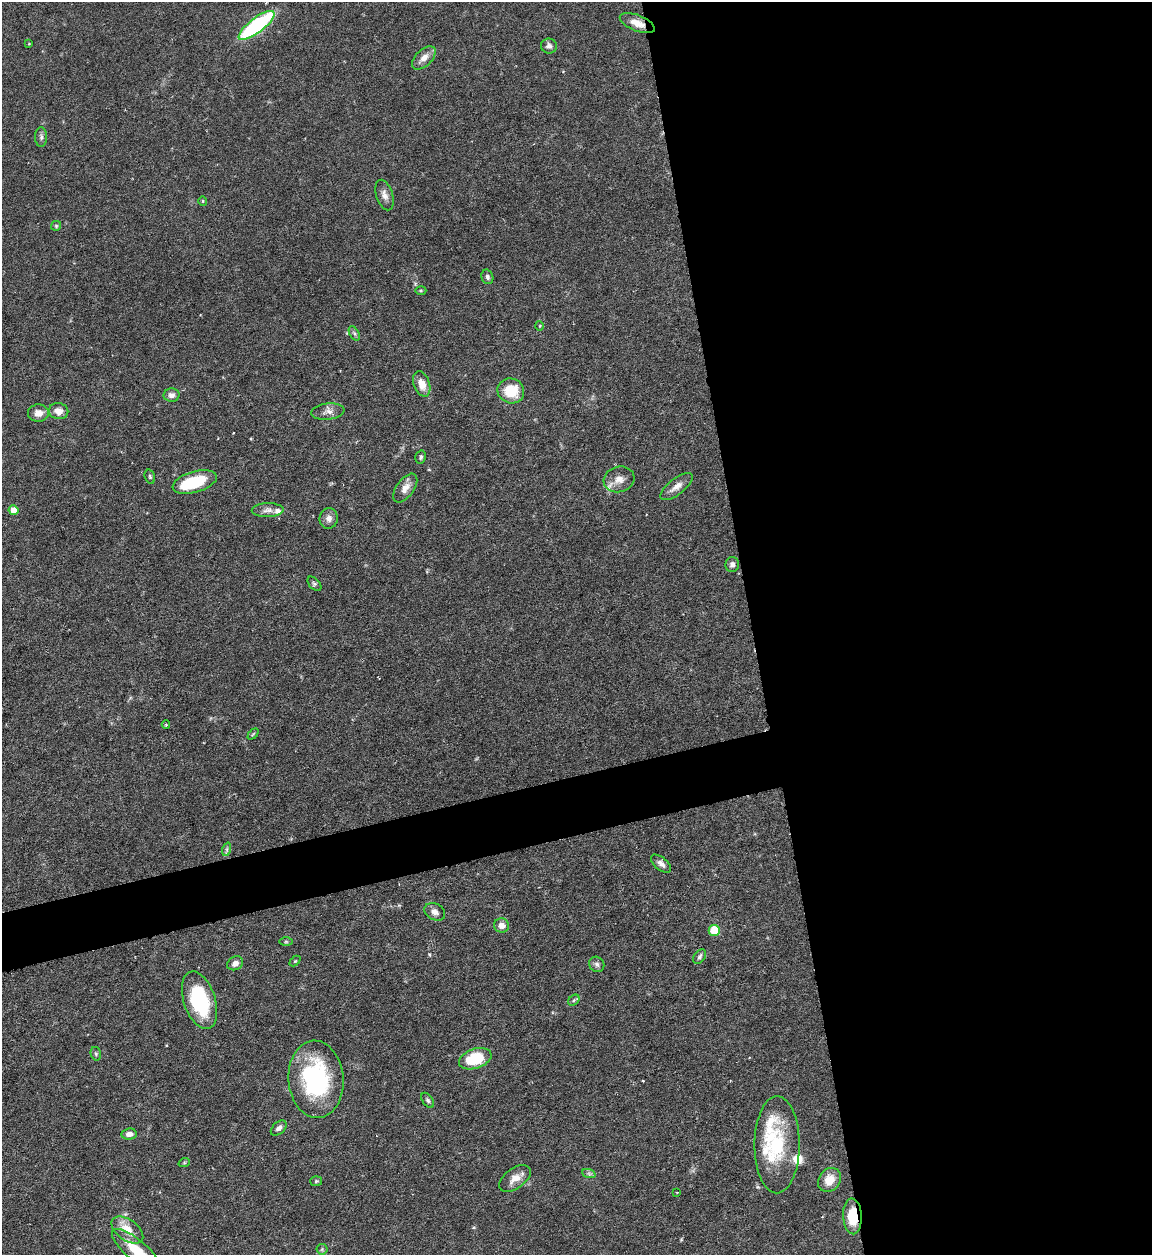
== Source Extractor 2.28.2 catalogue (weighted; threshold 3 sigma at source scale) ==
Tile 8 of 4 x 4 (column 4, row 2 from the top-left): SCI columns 3705-4854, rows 2505-3757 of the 4992 x 5009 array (HDU 1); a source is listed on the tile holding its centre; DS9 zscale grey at full resolution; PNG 1154 x 1257 px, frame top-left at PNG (2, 2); each listed source drawn as its Kron ellipse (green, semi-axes under 4 px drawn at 4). Shown black and unused: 38% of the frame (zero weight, under 4 of 7 exposures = <1% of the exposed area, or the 3 px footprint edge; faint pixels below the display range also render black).
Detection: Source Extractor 2.28.2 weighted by HDU 2 'WHT'; one run over the whole footprint, this tile lists its part. Background 0.0565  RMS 0.0027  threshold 0.0112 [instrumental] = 3 sigma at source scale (4.09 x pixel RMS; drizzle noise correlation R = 1.36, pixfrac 0.8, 0.05/0.05 arcsec/px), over >= 5 px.
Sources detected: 68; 1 inside a brighter object's white glare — neither listed nor drawn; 6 inside a brighter listed object's ellipse — not listed separately; the other 61 listed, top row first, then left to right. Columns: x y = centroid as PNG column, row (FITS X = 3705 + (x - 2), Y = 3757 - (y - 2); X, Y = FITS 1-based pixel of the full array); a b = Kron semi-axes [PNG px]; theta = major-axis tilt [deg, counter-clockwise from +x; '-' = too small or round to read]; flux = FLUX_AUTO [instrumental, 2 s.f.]
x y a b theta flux
637 23 18 8 -22 2.8
256 25 22 7 37 35
29 44 3 3 - 0.2
549 46 8 7 - 1
424 58 14 8 44 2.2
41 137 10 6 -89 0.81
385 195 16 8 -73 1.7
203 201 4 4 - 0.24
56 226 5 5 - 0.37
487 277 7 6 - 0.69
421 291 5 3 - 0.27
540 326 5 3 - 0.22
354 333 8 4 -59 0.55
422 384 13 8 -70 3.1
511 391 13 12 - 7.6
171 395 8 6 2 1.1
59 411 10 8 -11 2.3
328 412 17 8 7 1.6
38 413 10 8 5 2.2
421 457 6 5 - 0.52
150 477 7 5 -73 0.46
619 479 15 13 14 2.8
195 482 23 10 15 13
677 487 19 8 37 2
405 488 16 8 54 2.3
14 510 5 5 - 2.5
268 510 16 7 2 1.5
329 518 10 9 - 1.5
732 565 7 6 - 0.95
314 584 8 5 -46 0.55
166 724 4 3 - 0.27
253 734 6 4 45 0.33
227 849 7 4 72 0.53
661 864 12 6 -40 1.2
435 912 11 8 -29 1.3
501 925 7 7 - 1.9
714 930 5 5 - 7.9
286 942 6 4 0 0.36
700 957 8 5 52 0.71
295 961 6 4 44 0.3
235 963 8 6 29 1.3
597 964 8 7 - 0.83
199 1000 30 15 -72 19
574 1000 6 4 46 0.43
96 1054 7 5 -75 0.48
475 1059 17 9 18 11
316 1079 39 27 -85 31
428 1100 8 5 -53 0.61
279 1128 9 6 42 0.94
129 1134 7 5 4 1.5
777 1145 48 22 90 16
184 1163 6 3 19 0.28
589 1174 7 4 -19 0.53
515 1178 18 10 36 2.7
829 1180 13 10 52 4
316 1181 6 5 - 0.39
677 1192 3 2 - 0.19
852 1216 18 9 -87 6.9
127 1230 18 10 -35 4.6
322 1249 5 5 - 0.41
136 1250 30 10 -40 6.5
Overlapping masked pixels (flux is a lower limit): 2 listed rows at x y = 637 23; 852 1216
Isophote crosses this tile's border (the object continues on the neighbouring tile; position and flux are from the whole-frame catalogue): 1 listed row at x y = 136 1250